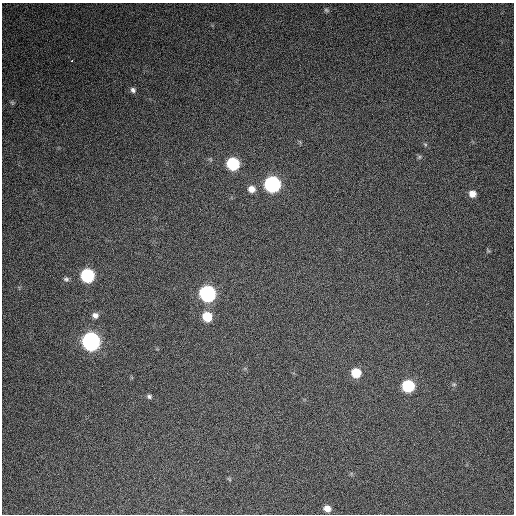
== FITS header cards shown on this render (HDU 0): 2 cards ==
NAXIS1  =                  512 / Axis length
NAXIS2  =                  512 / Axis length

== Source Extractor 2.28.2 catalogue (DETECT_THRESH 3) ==
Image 512 x 512 px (HDU 0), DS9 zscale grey, 1 PNG px = 1 image px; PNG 516 x 516 px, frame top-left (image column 1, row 512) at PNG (2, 3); no overlay
Background 1110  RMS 32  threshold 95.4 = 3 sigma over >= 5 px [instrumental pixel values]
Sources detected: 22; all 22 listed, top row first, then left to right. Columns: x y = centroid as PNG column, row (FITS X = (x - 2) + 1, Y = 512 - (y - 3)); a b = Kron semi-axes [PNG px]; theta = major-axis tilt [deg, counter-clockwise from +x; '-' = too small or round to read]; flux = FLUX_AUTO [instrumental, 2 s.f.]
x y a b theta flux
326 10 7 5 -18 3900
71 61 3 2 - 4100
133 90 7 6 - 6600
12 103 6 5 - 3200
425 144 6 4 -19 3000
419 157 6 5 - 3500
233 164 8 7 - 180000
272 184 8 8 - 530000
251 189 8 7 - 15000
472 194 7 7 - 17000
87 275 8 8 - 260000
66 279 7 6 - 4900
207 294 8 8 - 580000
95 315 7 7 - 9400
207 316 8 7 - 58000
91 341 9 8 - 930000
356 373 8 7 - 54000
454 384 6 5 - 3500
408 386 8 7 - 160000
149 396 6 5 - 4800
229 479 7 3 -53 2500
327 508 7 6 - 17000